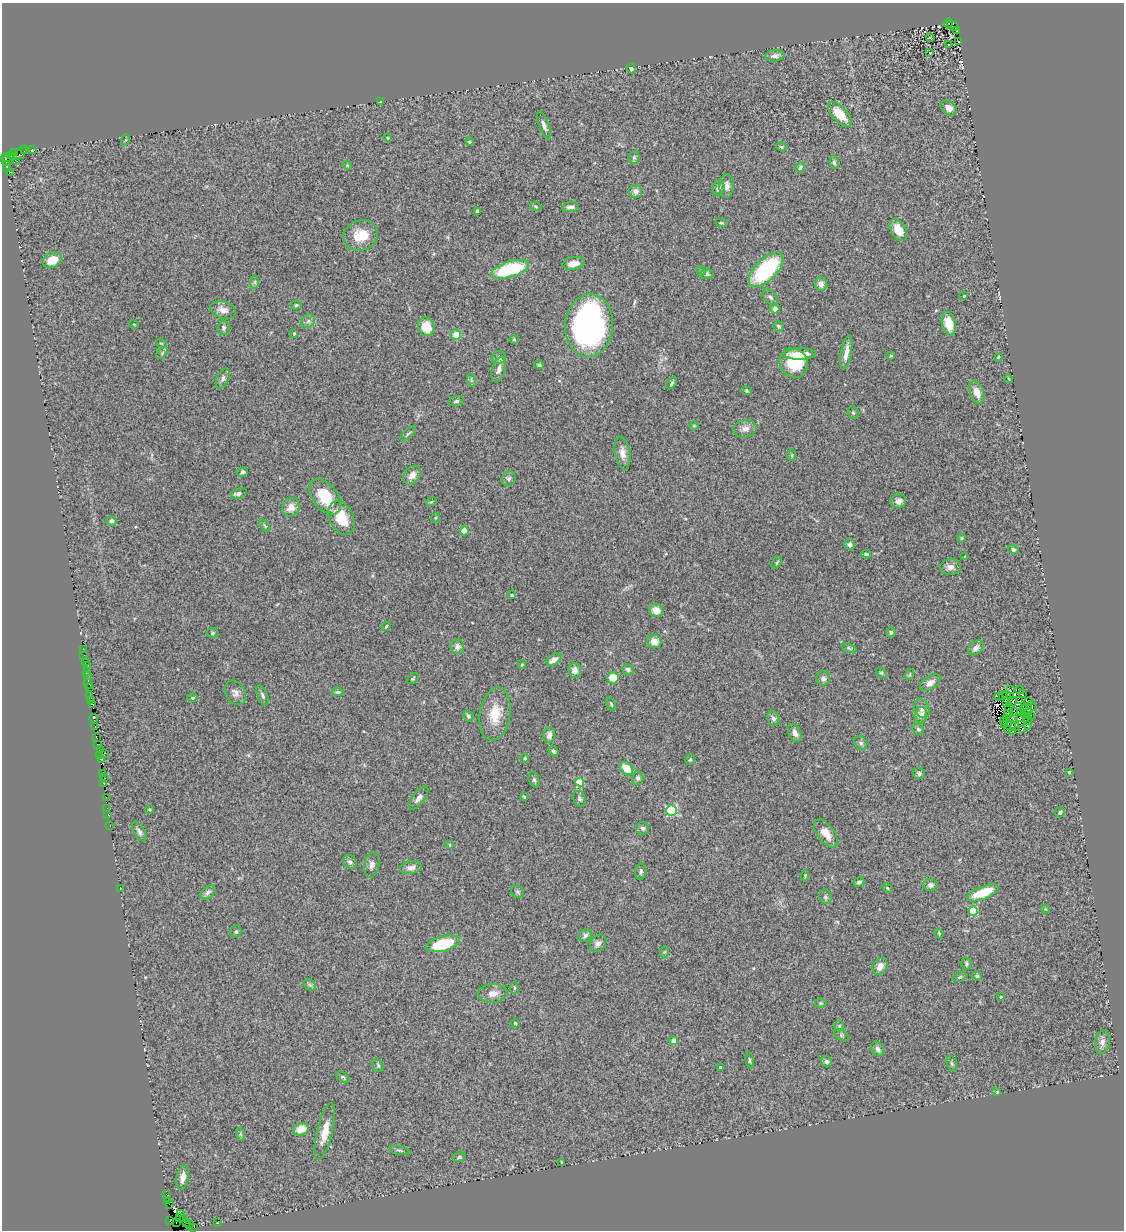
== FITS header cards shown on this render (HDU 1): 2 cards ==
NAXIS1  =                 1122
NAXIS2  =                 1228

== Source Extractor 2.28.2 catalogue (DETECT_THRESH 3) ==
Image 1122 x 1228 px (HDU 1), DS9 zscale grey, 1 PNG px = 1 image px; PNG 1126 x 1232 px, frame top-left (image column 1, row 1228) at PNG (2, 3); each listed source drawn as its Kron ellipse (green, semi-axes under 4 px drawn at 4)
Background 0.503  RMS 0.069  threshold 0.208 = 3 sigma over >= 5 px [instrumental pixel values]
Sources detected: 284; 6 with non-positive FLUX_AUTO (blend fragments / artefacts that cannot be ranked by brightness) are neither listed nor drawn; the other 278 listed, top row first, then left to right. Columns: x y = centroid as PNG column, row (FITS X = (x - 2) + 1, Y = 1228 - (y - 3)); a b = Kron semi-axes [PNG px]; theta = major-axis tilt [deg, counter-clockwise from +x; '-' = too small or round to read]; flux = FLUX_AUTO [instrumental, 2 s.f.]
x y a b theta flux
949 23 5 3 - 52
953 25 6 3 -36 460
957 31 3 2 - 55
930 38 4 2 - 3.5
959 42 2 2 - 4.3
948 45 3 2 - 9.6
930 53 4 3 - 2.8
775 56 9 5 7 18
631 69 5 4 - 11
380 102 4 2 - 4.5
949 108 9 6 -38 23
840 114 15 7 -48 100
544 125 15 5 -70 21
387 138 4 4 - 6.8
125 140 6 3 69 4.9
469 142 4 4 - 5.2
781 147 5 4 - 6.1
32 149 3 2 - 5.7
25 151 3 2 - 30
15 152 3 2 - 5.2
20 153 8 4 46 37
11 156 3 2 - 9.1
6 157 5 2 - 53
634 157 7 5 70 8
7 161 6 3 -14 26
17 161 3 2 - 11
834 162 7 4 -78 9
347 165 4 3 - 3.9
800 167 5 4 - 7.9
7 169 2 2 - 7.1
10 172 3 2 - 19
727 186 12 7 89 24
718 188 7 6 - 15
636 191 6 6 - 24
536 206 6 4 -22 6.1
570 207 8 5 8 18
477 211 4 3 - 15
721 223 6 4 -7 5.9
898 230 12 7 -62 68
361 235 18 15 19 110
52 260 10 7 25 77
573 263 11 6 9 36
510 269 19 8 17 320
766 270 22 10 45 430
701 271 4 4 - 6.3
707 274 6 5 - 9.6
255 282 7 4 89 7.9
821 284 7 6 - 31
964 296 3 2 - 4
770 297 10 5 -50 13
296 305 5 4 - 6.3
775 309 5 4 - 23
223 310 13 8 -16 34
308 321 7 6 - 15
134 324 5 3 - 3.5
949 324 12 6 -76 80
589 325 31 24 86 1500
426 326 9 8 - 93
778 326 5 5 - 9.2
224 328 7 6 - 12
294 333 3 3 - 6.6
456 335 5 5 - 60
514 339 4 4 - 4.9
161 343 6 3 -18 4.4
162 353 7 4 47 7.2
846 353 17 5 79 40
800 354 16 5 1 50
891 356 4 3 - 4.5
998 357 3 3 - 4.1
499 358 7 6 - 15
794 363 15 13 -62 180
539 365 5 4 - 8.2
499 369 13 6 73 27
223 379 11 6 66 16
1009 379 4 2 - 3.5
471 380 7 4 -72 9.3
672 383 7 3 56 7.8
746 391 5 4 - 5.3
977 392 11 7 -69 51
456 401 8 5 15 9.3
853 413 6 5 - 6.9
694 426 4 4 - 4.9
745 429 12 8 10 30
408 434 10 2 42 6.7
622 453 16 7 -81 36
792 455 6 4 90 5.2
243 472 6 4 30 12
412 475 10 7 55 35
509 478 8 6 47 12
239 493 8 5 21 13
325 497 20 12 -52 150
898 501 8 6 21 25
431 502 5 3 - 5.4
291 507 9 8 - 46
341 518 18 12 -66 110
435 518 5 3 - 4.6
111 521 5 5 - 15
265 526 7 4 -58 7.5
464 531 4 4 - 120
961 538 4 3 - 5.8
850 544 5 5 - 15
1013 549 5 4 - 15
866 554 5 3 - 6.5
965 557 4 3 - 4.6
777 563 7 4 56 6
950 567 10 8 -1 26
512 595 4 3 - 4.3
656 610 7 6 - 45
386 626 5 4 - 4.6
891 632 5 5 - 9.7
213 633 6 5 - 7.3
654 642 7 6 - 42
457 647 7 7 - 23
849 648 8 4 -19 7
976 648 9 6 42 21
83 650 2 2 - 6.4
84 655 2 2 - 6.4
554 660 8 5 31 37
85 661 3 2 - 23
522 664 4 4 - 5
87 665 2 2 - 29
575 670 7 6 - 28
628 670 6 5 - 14
86 672 3 2 - 30
881 673 6 5 - 7.4
910 674 6 3 72 4.8
87 676 3 3 - 21
613 678 5 5 - 110
823 678 7 7 - 15
413 679 7 4 39 6.2
930 683 11 6 33 30
88 684 5 3 - 88
90 688 3 3 - 58
1010 690 4 3 - 15
1019 690 4 3 - 8.8
338 692 6 4 -8 7.3
235 693 13 10 -59 28
1022 693 3 2 - 13
262 695 11 5 -66 12
1006 695 3 2 - 4.3
90 696 2 2 - 17
998 696 4 2 - 3
1003 696 2 2 - 6.1
1011 696 2 2 - 3.8
193 698 5 4 - 6.2
91 701 3 2 - 41
1020 701 3 2 - 3.4
1012 702 6 3 35 5.6
1028 702 4 2 - 4.2
1006 703 4 2 - 1.6
93 704 3 2 - 7.7
611 704 7 3 -71 5.2
1032 706 5 2 - 4.9
922 708 10 7 -68 21
1023 708 3 2 - 9.2
1027 709 6 2 -51 12
1009 710 7 3 88 2
1013 711 4 3 - 0.47
1007 713 3 2 - 9.2
1020 713 3 2 - 5.3
1027 713 6 3 43 2.4
495 714 27 15 81 120
921 715 8 6 85 26
1031 715 2 2 - 5.7
468 716 6 5 - 10
773 718 7 6 - 16
1007 718 3 2 - 9.4
1013 718 5 3 - 9.4
1020 718 5 4 - 1.1
94 719 4 3 - 73
1028 720 5 4 - 18
1003 722 2 2 - 1.6
1005 725 2 2 - 7
1010 725 5 2 - 1.6
1028 725 4 2 - 2.5
95 727 3 2 - 12
1015 727 4 2 - 7.5
918 729 6 5 - 8.7
1007 730 3 2 - 6.7
1022 730 3 2 - 7.9
1013 731 3 2 - 2.9
795 733 9 6 -65 25
549 735 8 5 77 24
97 738 3 3 - 30
861 743 7 6 - 13
97 745 3 2 - 9.2
101 750 3 2 - 22
553 751 6 4 -55 9.7
104 753 2 2 - 24
100 755 4 2 - 58
525 758 4 3 - 5.7
101 759 4 2 - 13
690 760 5 4 - 6.9
626 768 7 5 -45 93
1069 772 3 3 - 4.8
102 774 3 2 - 33
919 774 6 5 - 15
105 778 3 2 - 34
638 778 7 6 - 12
534 780 8 5 -70 9.6
580 782 4 4 - 170
103 783 3 2 - 5.3
106 797 2 2 - 34
524 797 4 3 - 4.8
419 798 14 6 52 23
579 799 8 6 -68 12
107 808 2 2 - 19
149 809 4 4 - 6.6
671 810 5 5 - 400
1060 812 5 5 - 13
108 814 3 2 - 31
110 826 2 2 - 29
643 828 6 6 - 12
139 832 11 5 -60 14
826 833 16 8 -53 47
450 845 3 2 - 3.6
350 862 7 6 - 12
372 865 13 7 79 23
411 868 11 6 7 25
641 871 8 5 84 13
805 875 5 4 - 4.7
859 882 5 4 - 12
930 885 7 6 - 18
887 888 5 4 - 5.3
120 889 2 2 - 28
208 892 9 5 39 15
518 892 7 5 -32 9.6
983 893 17 6 22 160
826 897 7 6 - 11
1045 909 4 4 - 4.1
973 911 5 4 - 260
236 932 6 5 - 9.5
939 933 5 4 - 5.5
585 935 7 6 - 13
598 943 9 7 49 20
443 944 17 7 15 220
664 952 6 4 70 5.2
966 964 6 5 - 9.5
880 966 9 7 58 37
977 976 5 4 - 8.4
960 977 7 4 25 6.2
310 985 7 5 -43 8.4
514 988 6 3 -83 4.9
493 993 14 9 5 39
1001 997 3 3 - 5.7
820 1003 6 4 0 6.6
515 1023 4 4 - 8
839 1026 5 5 - 6
841 1035 8 5 -26 8.2
674 1041 4 4 - 78
1102 1042 12 7 81 25
878 1049 8 5 -56 14
750 1060 8 4 -80 8.6
826 1061 5 5 - 12
952 1064 8 5 -71 8.6
378 1065 7 5 -69 7.9
720 1067 3 3 - 5.2
343 1077 7 4 -34 8.3
997 1092 4 4 - 3.7
301 1129 8 6 21 68
325 1132 29 7 77 74
240 1134 7 4 -71 6.3
400 1150 11 3 -10 8.8
459 1157 6 5 - 11
561 1162 3 2 - 3.7
183 1178 12 6 79 38
166 1194 2 2 - 13
167 1200 2 2 - 40
169 1204 2 2 - 2.8
180 1214 3 2 - 11
179 1218 2 2 - 17
184 1219 3 3 - 27
170 1221 2 2 - 5.6
176 1223 3 2 - 24
186 1223 3 2 - 15
218 1223 3 2 - 8.2
189 1225 3 2 - 28
194 1227 3 2 - 14
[6 non-positive-flux detections neither listed nor drawn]